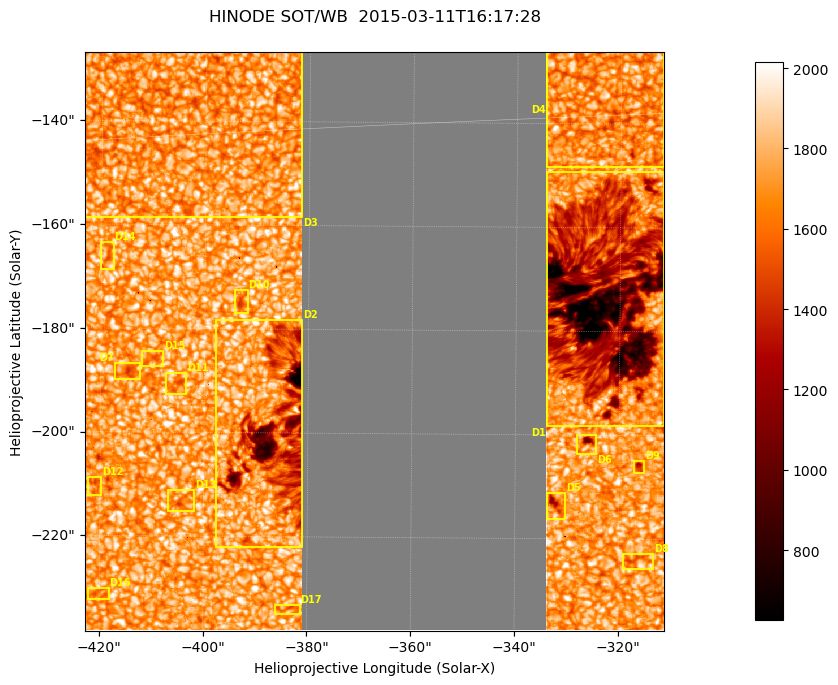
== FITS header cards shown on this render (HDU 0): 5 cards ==
TELESCOP= 'HINODE'
INSTRUME= 'SOT/WB'
DATE_OBS= '2015-03-11T16:17:28.240'
CTYPE1  = 'Solar-X'
CTYPE2  = 'Solar-Y'

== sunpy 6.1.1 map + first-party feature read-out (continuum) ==
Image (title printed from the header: HINODE SOT/WB  2015-03-11T16:17:28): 1024 x 1024 px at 0.109 arcsec/px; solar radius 966 arcsec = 8862 px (partial field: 0.2% of the solar disc is inside the frame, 58% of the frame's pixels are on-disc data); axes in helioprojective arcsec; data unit not stated in the header (colour bar unlabelled)
Orientation: roll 0.412 deg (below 1 deg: not rotated)
Missing data: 42% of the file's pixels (42% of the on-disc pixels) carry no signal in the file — constant fill value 0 (padding / dropout), whole columns, Tx -382..-334 arcsec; drawn neutral grey and excluded from every search
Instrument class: CONTINUUM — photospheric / low-chromospheric filtergram (green cont 5550): granulation and sunspots, dark-feature search
Dark features (sunspots / pores): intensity divided by the frame's on-disc median (partial field: no limb-darkening profile); reference = the frame's on-disc median (the 8%-of-disc-diameter window exceeds this field); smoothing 3 px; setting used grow <= 0.95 with closing radius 4 px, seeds <= 0.88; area >= 262 px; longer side >= 12 px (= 1.3 arcsec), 6 px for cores <= 0.7; partial field; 17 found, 17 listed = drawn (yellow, D1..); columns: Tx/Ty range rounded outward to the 1 arcsec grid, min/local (2 s.f., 1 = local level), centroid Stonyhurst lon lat
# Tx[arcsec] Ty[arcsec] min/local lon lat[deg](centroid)
D1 -335..-311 -199..-149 0.32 -20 -17
D2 -398..-380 -223..-178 0.34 -25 -18
D3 -424..-381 -159..-126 0.37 -26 -15
D4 -335..-311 -149..-126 0.36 -20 -15
D5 -334..-330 -217..-211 0.66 -21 -19
D6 -329..-324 -204..-200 0.57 -21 -19
D7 -418..-412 -190..-186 0.83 -27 -18
D8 -320..-313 -226..-222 0.86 -20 -20
D9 -317..-315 -208..-204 0.75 -20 -19
D10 -395..-391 -177..-172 0.84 -25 -17
D11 -408..-403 -193..-188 0.85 -26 -18
D12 -423..-419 -213..-208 0.87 -27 -19
D13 -407..-401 -216..-211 0.84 -26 -19
D14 -421..-417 -169..-163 0.86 -27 -16
D15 -413..-408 -188..-184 0.88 -26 -18
D16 -423..-418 -233..-230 0.88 -27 -20
D17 -386..-381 -235..-233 0.87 -25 -21